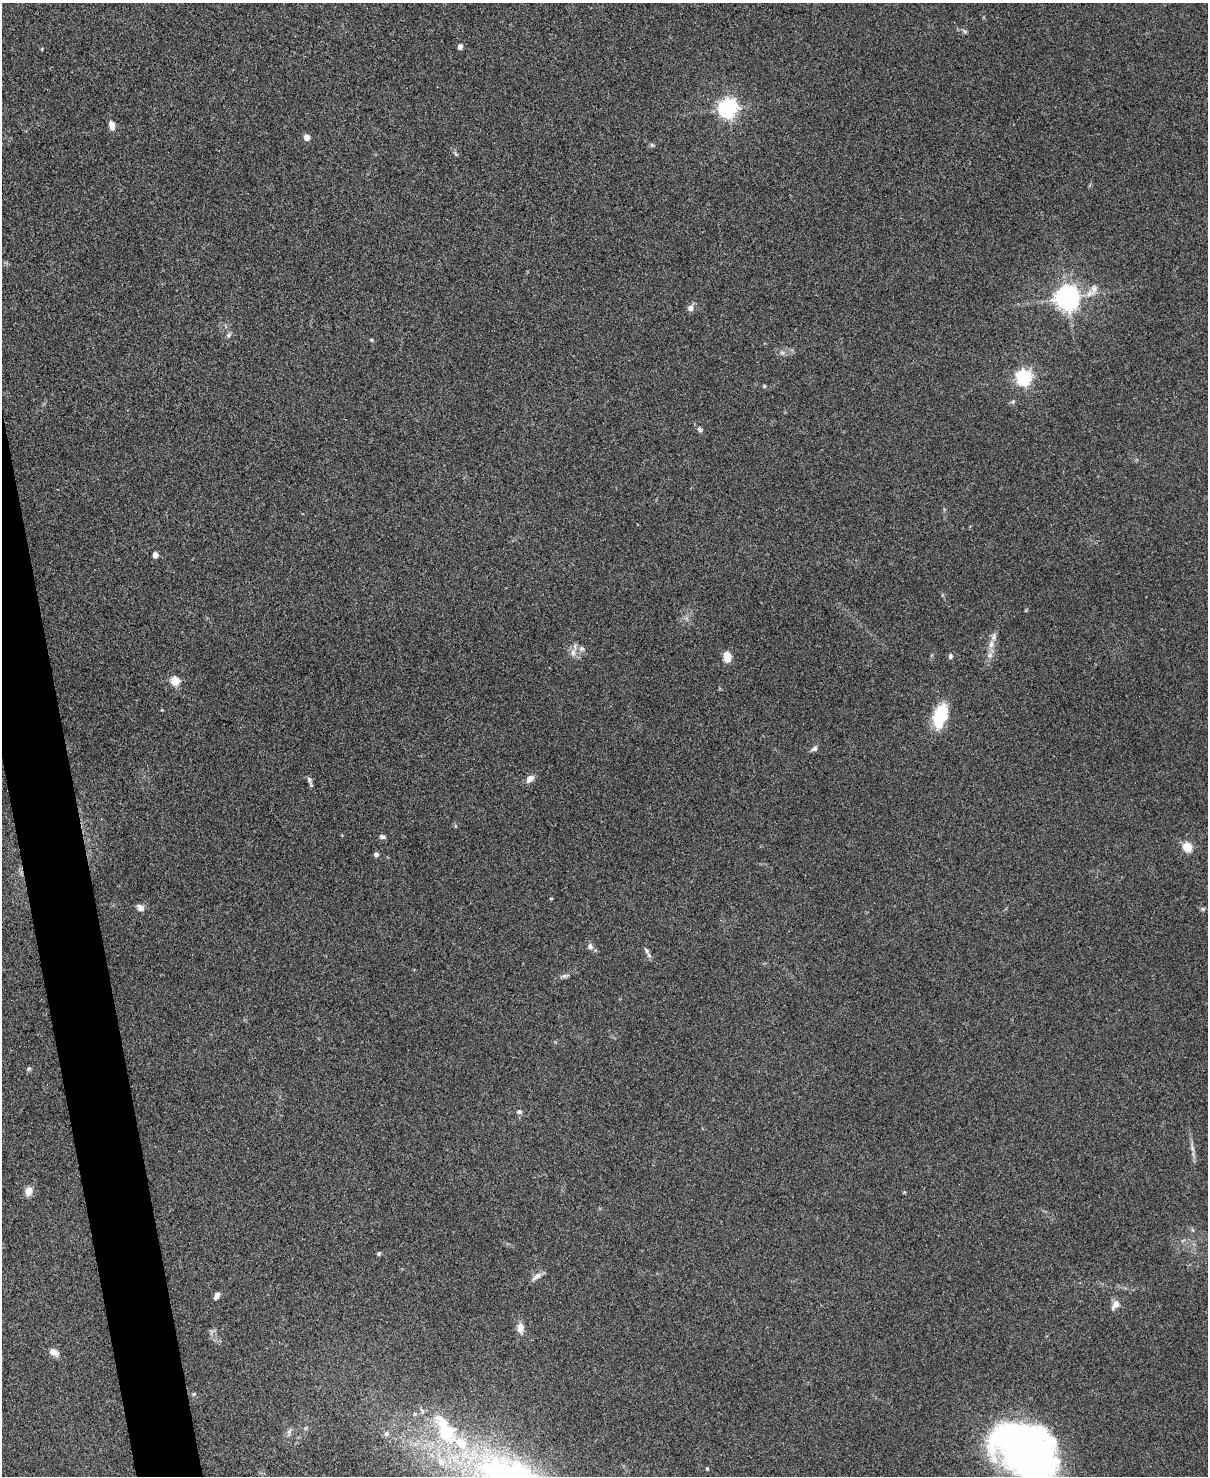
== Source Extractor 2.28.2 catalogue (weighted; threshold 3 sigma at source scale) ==
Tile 7 of 4 x 3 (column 3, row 2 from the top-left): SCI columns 2419-3624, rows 1613-3086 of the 4836 x 4812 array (HDU 1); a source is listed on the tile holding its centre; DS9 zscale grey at full resolution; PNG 1210 x 1478 px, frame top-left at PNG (2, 3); no overlay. Shown black and unused: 3% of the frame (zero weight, under 3 of 4 exposures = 1% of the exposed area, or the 3 px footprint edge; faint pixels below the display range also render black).
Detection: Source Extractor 2.28.2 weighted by HDU 2 'WHT'; one run over the whole footprint, this tile lists its part. Background 0.349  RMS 0.01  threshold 0.045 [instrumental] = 3 sigma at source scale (4.5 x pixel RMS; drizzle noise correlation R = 1.50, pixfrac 1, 0.05/0.05 arcsec/px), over >= 5 px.
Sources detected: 58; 3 inside a brighter object's white glare — not listed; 2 inside a brighter listed object's ellipse — not listed separately; the other 53 listed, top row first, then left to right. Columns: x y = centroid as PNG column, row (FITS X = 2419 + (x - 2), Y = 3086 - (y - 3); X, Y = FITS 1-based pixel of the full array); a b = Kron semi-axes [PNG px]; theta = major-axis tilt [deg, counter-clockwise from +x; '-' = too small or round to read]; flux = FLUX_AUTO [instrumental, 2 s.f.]
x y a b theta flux
964 31 6 4 -70 1.5
460 46 5 4 - 5.7
42 49 4 3 - 0.81
728 108 7 6 - 470
112 125 11 6 -72 6.5
307 137 6 6 - 5.7
652 145 6 4 -18 1.4
1094 289 15 8 78 6.9
1067 298 7 7 - 940
690 308 9 8 - 4.1
228 335 7 6 - 2.2
782 353 6 6 - 2.3
1024 377 6 6 - 290
764 386 4 4 - 1.2
1013 402 5 5 - 1.5
699 429 8 5 -58 2.4
155 555 6 5 - 4.4
991 644 11 6 75 6.2
582 648 8 7 - 3.3
573 652 10 7 89 5.2
950 656 7 6 - 2.3
727 657 10 7 -85 11
175 681 5 5 - 51
940 715 29 15 73 39
814 749 8 6 26 2.8
530 779 10 7 42 6.3
309 780 11 5 -71 2.8
382 837 8 5 -13 2.3
1187 847 5 5 - 54
376 854 5 4 - 2.9
551 898 4 3 - 0.86
140 908 10 7 -40 4.3
1203 909 5 5 - 1.5
590 946 9 7 -40 3.6
646 950 9 4 -46 2.6
564 976 8 4 44 2.2
29 1069 6 5 - 1.7
519 1112 7 6 - 2.4
1192 1148 9 4 -71 2.8
28 1191 12 9 70 7.2
379 1253 5 4 - 1.7
536 1277 17 6 39 5
217 1296 8 5 61 4.1
1115 1304 13 8 52 6.4
520 1328 12 8 -88 7.1
54 1352 12 7 -28 6.3
194 1394 5 4 - 1.5
289 1432 7 4 -89 2.4
386 1434 7 6 - 3.1
445 1434 25 22 -27 62
1025 1452 69 46 62 280
707 1469 4 3 - 1.2
492 1470 65 43 19 210
Isophote crosses this tile's border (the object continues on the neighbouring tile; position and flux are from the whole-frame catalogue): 1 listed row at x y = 492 1470